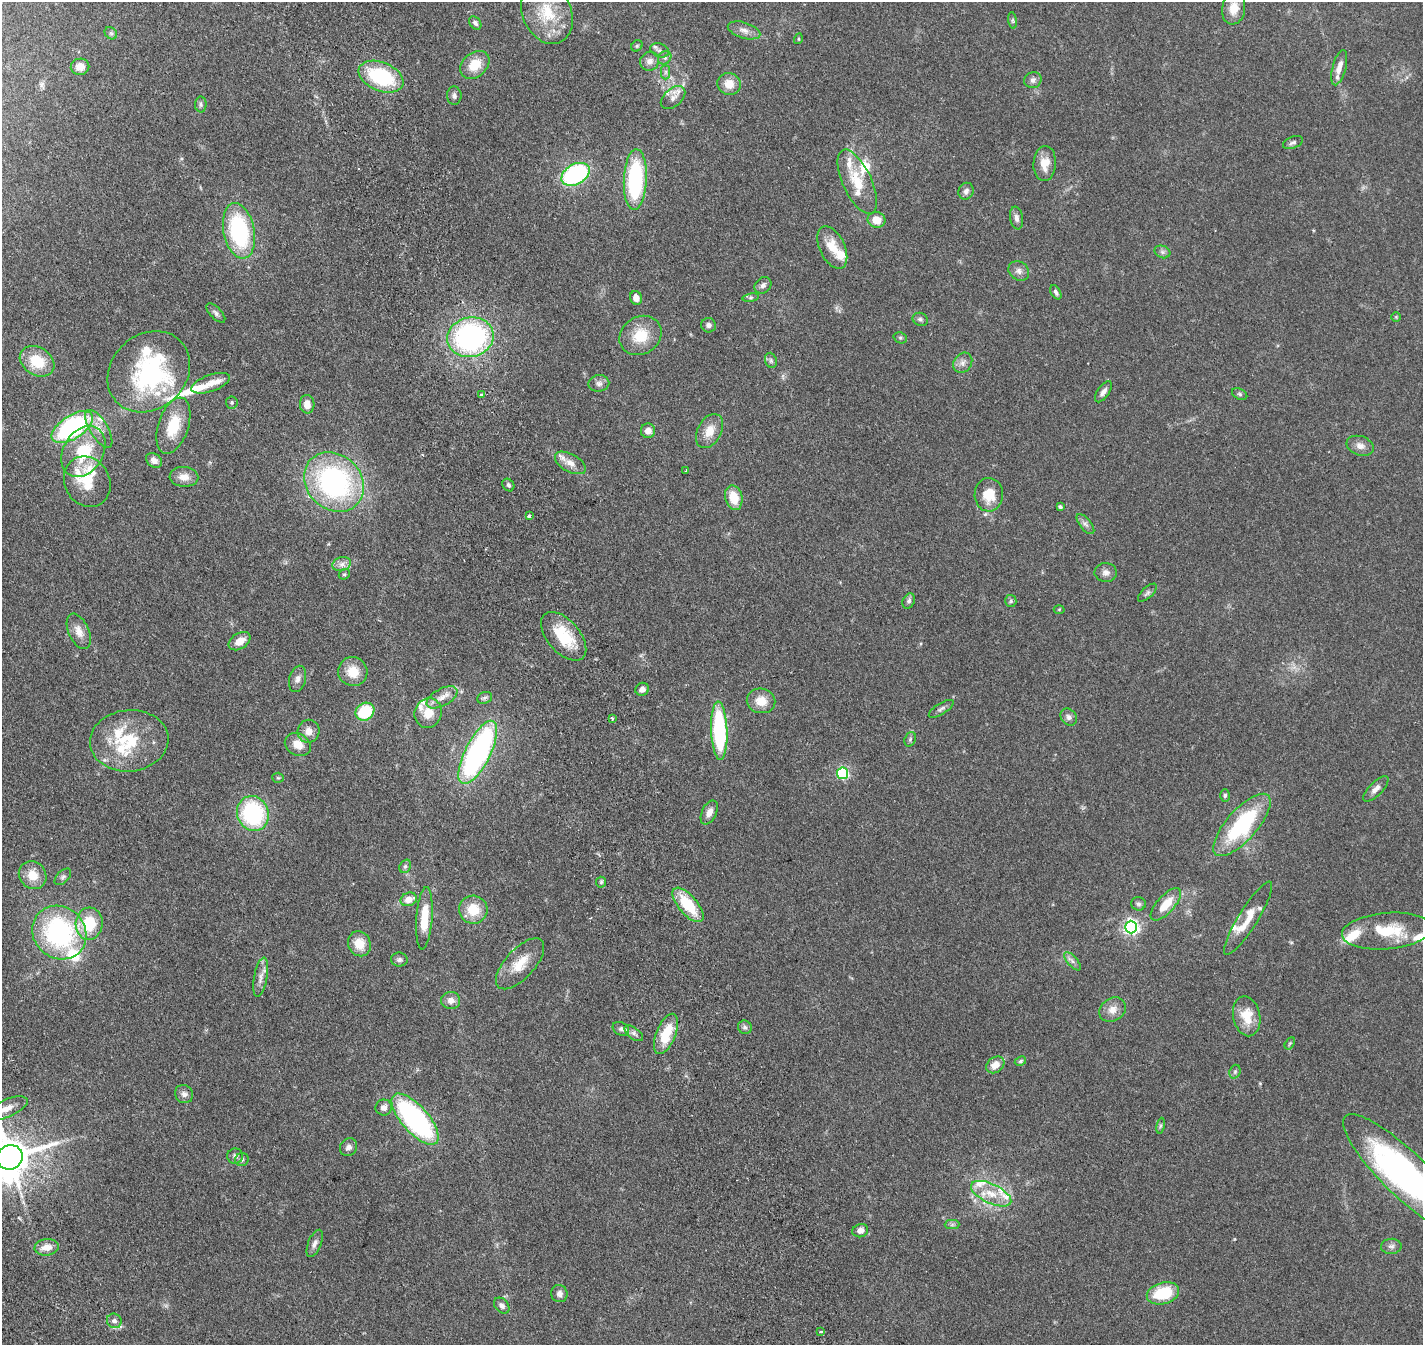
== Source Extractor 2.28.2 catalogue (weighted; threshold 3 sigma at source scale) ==
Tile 11 of 4 x 4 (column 3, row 3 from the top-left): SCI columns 3106-4526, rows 1814-3156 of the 6205 x 6198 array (HDU 1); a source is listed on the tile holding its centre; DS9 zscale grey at full resolution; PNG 1425 x 1347 px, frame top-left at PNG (2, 2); each listed source drawn as its Kron ellipse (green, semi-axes under 4 px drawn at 4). Shown black and unused: <1% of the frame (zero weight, under 2 of 4 exposures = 12% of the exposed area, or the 3 px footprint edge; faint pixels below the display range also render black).
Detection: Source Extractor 2.28.2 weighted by HDU 2 'WHT'; one run over the whole footprint, this tile lists its part. Background 0.133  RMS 0.0063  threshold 0.0285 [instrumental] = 3 sigma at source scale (4.5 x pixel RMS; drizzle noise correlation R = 1.50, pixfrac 1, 0.05/0.05 arcsec/px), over >= 5 px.
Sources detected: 187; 2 inside a brighter object's white glare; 1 cosmic-ray / hot-pixel residue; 1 long thin detection or spike segment (spike, bleed or trail) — neither listed nor drawn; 23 inside a brighter listed object's ellipse — not listed separately; the other 160 listed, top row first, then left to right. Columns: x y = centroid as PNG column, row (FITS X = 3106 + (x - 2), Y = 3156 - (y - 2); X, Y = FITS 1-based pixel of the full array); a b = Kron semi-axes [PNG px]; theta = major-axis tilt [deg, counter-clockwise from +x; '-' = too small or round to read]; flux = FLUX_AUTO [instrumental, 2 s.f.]
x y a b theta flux
1234 8 16 11 81 7
547 13 32 24 -66 21
1013 20 8 4 -82 0.85
475 23 7 5 -52 1.3
744 30 17 8 -17 3.4
111 33 7 5 -44 0.98
798 39 5 3 - 0.46
637 46 6 5 - 0.74
660 50 10 6 -24 1.8
665 58 7 6 - 1.3
650 61 10 9 - 2.8
475 65 16 12 41 10
80 67 9 8 - 5.1
1339 68 18 6 74 4.7
666 72 7 4 89 1.2
381 77 23 14 -22 36
1033 80 9 8 - 1.9
729 84 11 11 - 6.6
454 96 9 7 -89 1.7
673 98 14 9 41 3.6
201 104 8 5 -89 1.2
1293 143 10 5 21 1.5
1045 164 17 11 86 6.4
575 174 15 10 30 67
635 179 30 11 87 56
857 182 35 14 -65 15
966 191 8 7 - 1.9
1016 218 11 6 -81 2.1
877 220 9 7 -11 6.5
239 231 28 15 -79 54
832 248 23 12 -64 9.6
1162 252 8 6 -21 1.5
1019 271 11 9 -35 2.5
763 285 9 7 42 1.9
1056 292 8 4 -61 1.3
636 298 7 6 - 4
751 298 8 4 9 0.92
216 313 12 5 -46 1.6
1396 317 5 5 - 0.6
920 319 8 6 -23 1.3
709 325 7 7 - 1.6
640 335 22 18 33 14
470 337 23 19 13 100
900 338 7 5 -21 1
771 360 8 5 -70 1.2
37 361 18 14 -32 14
963 363 11 8 53 2.7
149 372 44 37 42 74
211 383 20 8 19 5.6
599 383 10 8 11 2
1103 392 12 6 55 2.4
1240 394 8 5 -27 1
481 395 4 3 - 1.3
232 402 6 6 - 0.85
307 404 9 7 -88 4.7
173 426 29 15 72 16
72 427 23 11 33 75
99 429 21 9 -59 5.5
648 431 7 7 - 3.1
710 431 18 11 60 7
1360 446 14 9 -19 3.4
83 452 27 20 59 24
154 460 9 6 -41 2.6
570 463 17 9 -29 4.5
686 470 3 2 - 0.37
184 477 14 10 -3 4.7
87 482 26 22 -61 16
334 482 32 27 -44 100
508 485 7 5 -53 1.1
989 495 17 14 88 11
734 498 12 8 -75 11
1060 507 3 3 - 0.91
529 516 3 3 - 1.5
1085 524 12 5 -51 2
342 564 9 7 15 2.4
1106 573 11 9 -7 2.7
344 574 6 5 - 0.73
1147 593 12 5 43 1.4
909 601 8 6 61 1.5
1011 601 6 5 - 0.98
1059 609 5 3 - 0.47
79 631 19 10 -66 5.1
564 636 29 16 -49 20
240 641 12 7 34 5
353 672 15 14 - 9.3
298 679 13 8 74 2.6
642 689 7 6 - 2.3
442 697 17 8 28 4.3
485 698 8 5 21 1.1
761 701 14 12 -11 7.3
941 709 14 5 32 1.6
365 712 10 8 38 22
428 713 15 13 65 7.9
1069 717 9 7 -48 1.8
612 719 4 3 - 0.57
309 731 11 11 - 4.1
719 731 29 8 -88 57
910 739 7 5 69 0.99
129 741 39 30 6 30
298 744 14 11 -31 6.6
478 752 35 12 63 120
843 773 6 5 - 58
278 778 5 5 - 0.66
1376 789 17 6 46 3.1
1225 795 6 4 88 0.91
709 812 13 7 64 3.5
253 813 18 15 -69 54
1242 825 39 15 48 50
405 866 7 5 68 1.1
33 875 15 13 -48 7.8
63 877 10 6 45 1.3
601 882 5 5 - 0.85
409 899 8 6 22 5.1
1138 904 7 7 - 1.2
1166 904 20 8 48 10
688 905 21 9 -49 21
473 910 14 14 - 11
424 918 31 8 86 13
1248 918 42 9 58 12
89 924 16 13 84 18
1131 927 6 6 - 150
1387 931 45 18 5 23
59 933 28 25 -42 80
359 944 13 11 -65 8.5
399 960 8 7 - 1.3
1072 961 11 5 -50 1.8
520 964 32 14 47 12
261 977 20 6 80 3.6
451 1000 9 8 - 3.3
1112 1010 14 11 35 5
1247 1016 20 13 -78 11
745 1027 7 6 - 1.3
621 1029 9 6 -28 1.5
634 1033 11 5 -37 1.8
666 1034 21 9 68 16
1290 1043 6 4 59 0.59
1020 1061 6 4 27 0.75
995 1065 10 7 36 5.5
1235 1072 7 5 70 1.2
184 1094 9 8 - 2.3
384 1107 8 8 - 2.5
6 1108 22 8 23 6.7
415 1119 32 13 -49 96
1161 1126 8 4 81 0.91
348 1147 9 8 - 2.1
235 1156 8 7 - 1.7
10 1157 13 12 - 1800
242 1159 7 6 - 1.2
1405 1174 84 22 -44 160
991 1194 22 9 -25 10
952 1225 7 4 1 1.1
860 1231 8 6 16 3.1
315 1243 14 6 68 2.3
1391 1246 10 7 4 1.9
47 1247 12 8 6 5
1163 1293 16 10 16 22
559 1294 9 8 - 2.4
502 1306 9 6 -49 2
114 1321 7 7 - 1.8
821 1332 4 3 - 0.69
Isophote crosses this tile's border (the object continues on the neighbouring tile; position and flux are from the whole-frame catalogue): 3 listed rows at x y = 6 1108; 10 1157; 1405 1174